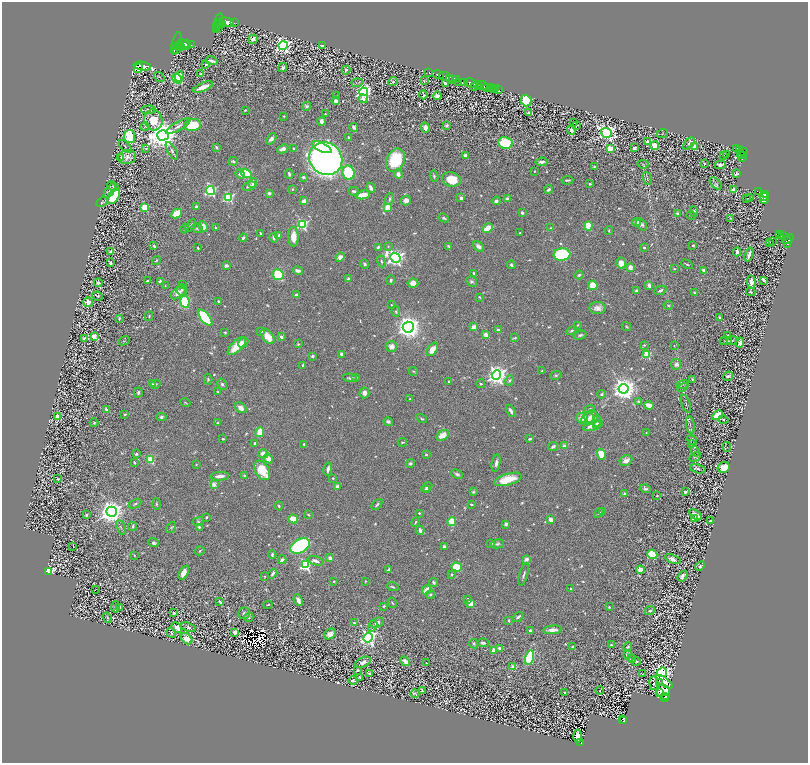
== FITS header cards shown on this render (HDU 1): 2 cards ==
NAXIS1  =                 1612
NAXIS2  =                 1521

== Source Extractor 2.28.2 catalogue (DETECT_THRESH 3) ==
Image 1612 x 1521 px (HDU 1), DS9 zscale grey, zoomed out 1/2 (1 PNG px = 2 x 2 image px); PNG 810 x 765 px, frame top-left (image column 1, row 1521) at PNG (2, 2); each listed source drawn as its Kron ellipse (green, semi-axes under 4 px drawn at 4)
Background 0.625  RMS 0.019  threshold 0.0571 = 3 sigma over >= 5 px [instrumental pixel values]
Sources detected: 1190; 134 cannot appear on this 1/2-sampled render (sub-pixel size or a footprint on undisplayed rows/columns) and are neither listed nor drawn; of the other 1056, the 500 brightest by FLUX_AUTO listed and drawn (556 fainter detections omitted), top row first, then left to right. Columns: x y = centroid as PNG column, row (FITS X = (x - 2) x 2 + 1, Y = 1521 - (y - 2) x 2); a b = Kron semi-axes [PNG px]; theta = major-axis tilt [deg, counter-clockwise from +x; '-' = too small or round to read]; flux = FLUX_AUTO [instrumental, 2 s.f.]
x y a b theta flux
218 22 9 2 72 1800
226 22 8 4 -10 2600
234 23 2 1 - 82
220 25 4 2 - 96
222 25 4 3 - 840
219 28 2 1 - 140
217 30 3 3 - 360
253 39 5 4 - 14
176 43 12 3 74 2300
184 44 7 3 -43 1600
187 44 4 2 - 930
192 45 2 1 - 70
322 45 3 2 - 20
178 46 4 2 - 550
180 46 5 3 - 810
283 46 4 4 - 1300
176 50 2 2 - 130
211 61 6 2 -13 12
206 64 3 2 - 5.6
142 66 9 4 -11 2400
283 67 5 3 - 8.9
138 68 5 3 - 810
346 70 4 2 - 5.5
429 72 2 1 - 24
201 74 3 2 - 7.1
438 75 6 2 -16 1400
179 76 5 4 - 87
444 76 5 2 - 1100
159 77 6 2 -37 4.3
449 78 4 2 - 270
177 79 5 4 - 240
457 79 3 2 - 140
453 80 4 2 - 240
424 81 2 2 - 4
393 82 5 4 - 5.7
464 82 4 3 - 500
357 83 5 3 - 5
445 83 3 2 - 7
459 83 2 2 - 130
471 83 6 2 -18 1600
478 84 2 2 - 290
482 85 5 2 - 720
475 86 2 1 - 130
203 87 10 3 23 44
487 87 3 1 - 41
491 88 3 2 - 160
493 89 2 1 - 9.1
496 89 2 1 - 46
498 89 2 1 - 27
364 92 4 4 - 1100
423 95 4 2 - 6.7
336 96 2 2 - 7
437 96 4 3 - 14
363 99 4 2 - 29
336 101 4 4 - 16
526 101 6 5 - 180
307 106 4 4 - 6.6
149 110 7 4 2 14
245 110 3 2 - 4
529 112 3 2 - 6.4
325 114 2 2 - 3.6
284 116 4 3 - 3.9
153 120 10 9 - 95
321 121 4 4 - 19
573 123 3 2 - 4.8
193 125 8 6 6 190
446 125 4 3 - 8.4
576 125 3 2 - 3.8
178 126 14 4 28 17
145 127 5 3 - 3.4
354 127 4 3 - 14
425 127 5 4 - 24
571 130 4 3 - 7.9
606 133 5 4 - 1400
662 134 6 2 21 3.6
163 135 6 5 - 7000
129 136 6 5 - 210
349 137 3 2 - 6.5
271 139 6 3 49 15
647 142 3 3 - 12
505 143 7 6 - 160
689 144 7 4 45 11
125 146 8 4 -45 8.9
654 146 4 4 - 54
216 147 3 2 - 6.1
322 147 10 4 -26 230
694 147 3 3 - 37
294 148 3 3 - 5.7
610 148 4 3 - 71
634 148 4 3 - 15
737 148 2 1 - 110
146 149 4 3 - 3.5
283 149 6 4 26 18
739 149 4 2 - 170
172 151 10 3 -60 11
743 151 3 2 - 370
741 153 4 2 - 130
727 154 2 1 - 7.2
465 155 3 3 - 17
723 155 2 1 - 13
742 155 3 2 - 110
121 157 3 2 - 4.3
127 157 9 7 9 19
742 157 5 2 - 100
326 159 17 16 - 3300
396 160 12 9 67 190
233 161 5 3 - 6.1
541 162 6 3 7 13
643 164 5 4 - 4.6
705 164 3 3 - 7.3
720 165 5 4 - 19
594 166 3 3 - 4.4
535 171 2 2 - 3.5
246 173 6 4 -33 160
349 173 7 6 - 270
240 174 5 4 - 16
289 174 4 2 - 7.9
398 174 5 4 - 21
737 174 4 2 - 6
434 176 5 3 - 6.2
303 177 4 3 - 6.2
647 178 7 3 -74 6.1
451 179 9 7 -12 73
567 180 6 2 5 7
253 183 5 3 - 21
590 184 3 3 - 6.7
716 184 7 4 -47 6.8
113 186 6 3 -25 4.2
249 186 7 4 19 11
371 188 5 3 - 14
292 189 2 2 - 4.1
549 189 4 3 - 11
733 190 4 3 - 20
110 191 9 3 55 9.7
210 191 4 4 - 500
354 191 5 3 - 8.1
759 192 3 2 - 130
269 193 3 2 - 7.8
765 194 3 2 - 160
363 195 7 4 10 55
114 196 9 5 59 170
229 197 4 3 - 440
763 197 3 2 - 61
461 198 2 2 - 36
507 198 2 2 - 27
749 198 2 1 - 7.8
764 198 6 2 89 170
389 199 6 4 72 7.8
746 199 2 1 - 11
304 201 4 3 - 28
406 201 5 5 - 23
496 201 4 4 - 13
102 202 6 3 29 3.5
196 206 4 3 - 5.4
387 207 4 4 - 37
144 208 3 3 - 160
694 212 5 4 - 6.9
177 213 6 4 28 72
522 213 3 3 - 8.6
678 214 2 2 - 45
691 215 4 3 - 5.9
444 218 5 3 - 6.3
731 218 3 2 - 3.9
636 222 4 4 - 24
302 224 4 4 - 470
191 225 7 3 58 6.2
642 225 6 4 -51 11
203 226 6 4 -66 40
588 226 4 3 - 72
185 228 5 3 - 6.5
197 228 6 4 -17 6.5
216 228 4 2 - 4.4
487 228 6 3 28 71
551 228 2 2 - 4.7
609 231 4 3 - 4.8
260 233 3 2 - 3.8
520 233 2 2 - 4.7
279 235 3 3 - 8.8
780 235 2 1 - 23
782 236 2 1 - 99
293 237 10 5 -89 51
785 237 2 1 - 140
243 238 4 3 - 8.9
274 238 5 3 - 11
788 239 6 3 34 240
769 242 2 1 - 12
772 242 2 2 - 11
787 242 6 3 -87 140
693 245 2 2 - 7.8
154 246 3 2 - 8.2
388 246 4 3 - 4
449 246 3 2 - 6.1
479 246 6 4 -37 17
378 247 3 2 - 5.3
644 247 2 2 - 10
198 248 3 2 - 5.7
111 251 3 3 - 9.2
737 252 4 2 - 16
749 254 7 3 72 19
562 255 8 6 4 360
340 257 5 4 - 20
395 258 5 4 - 1500
156 260 5 3 - 5.9
381 261 6 3 -70 6.1
111 263 3 2 - 14
621 263 5 4 - 37
365 264 4 3 - 8
687 264 6 3 -28 6.3
226 265 4 3 - 8.6
511 265 4 3 - 6.8
630 267 3 3 - 30
674 269 2 2 - 4.7
704 270 4 3 - 15
298 271 5 3 - 18
473 273 3 2 - 5.1
278 275 5 5 - 170
579 275 4 3 - 6
348 279 3 3 - 12
391 280 4 3 - 7.1
764 280 4 2 - 7.4
147 281 3 2 - 4.4
160 281 3 3 - 14
472 281 6 5 - 9.2
751 282 7 4 -85 25
98 283 4 3 - 9.7
413 283 5 4 - 26
165 285 4 2 - 3.4
183 285 4 3 - 4.8
593 285 5 4 - 59
649 285 4 3 - 19
182 290 6 5 - 11
636 290 4 3 - 7.8
660 290 6 3 23 11
751 292 5 3 - 5.5
178 293 8 5 39 37
694 293 4 3 - 4.4
296 295 4 3 - 14
98 296 5 3 - 10
479 297 3 2 - 4.2
218 301 2 2 - 8
88 302 5 4 - 33
185 302 6 4 -80 190
391 305 2 2 - 3.5
668 305 4 4 - 5.6
598 308 8 6 2 23
396 312 5 4 - 7.7
149 316 5 3 - 4.7
720 317 2 2 - 4.9
119 318 3 2 - 5.9
205 318 10 4 -52 280
578 325 4 3 - 4
626 326 5 3 - 3.6
408 327 5 5 - 3100
474 327 3 3 - 30
498 330 2 2 - 31
261 331 3 2 - 7.2
571 331 5 3 - 6.4
225 332 2 2 - 3.6
486 335 3 3 - 32
580 335 6 4 17 8.1
94 336 4 3 - 110
268 336 9 5 -51 52
728 336 3 2 - 9
281 337 2 2 - 34
84 338 4 2 - 6.2
514 338 4 2 - 4.7
732 340 5 3 - 5.2
124 341 6 2 33 3.5
726 341 6 2 0 4.6
243 342 5 4 - 19
740 343 5 3 - 17
298 344 3 3 - 4.3
644 345 2 2 - 6.5
674 345 3 3 - 3.6
237 346 12 5 44 74
391 346 6 5 - 23
432 349 7 4 54 45
342 354 4 3 - 12
647 355 3 3 - 180
312 356 3 3 - 9.4
676 364 5 5 - 19
303 366 4 2 - 4.7
413 371 4 2 - 3.5
542 371 3 2 - 6.1
496 375 5 4 - 2400
556 375 6 4 14 6.3
728 376 5 3 - 9.8
356 377 2 2 - 11
350 378 6 3 -5 9
208 379 5 3 - 5.5
509 380 5 3 - 7.1
692 380 3 2 - 5
449 381 3 2 - 3.7
152 384 3 3 - 3.9
156 384 5 3 - 5.1
222 384 6 4 -60 9.3
481 384 4 3 - 3.9
682 384 6 3 20 5.5
682 388 6 4 30 5.4
624 389 5 5 - 4000
217 392 3 3 - 4.5
138 393 5 4 - 8.5
364 393 5 5 - 19
601 394 4 3 - 5.6
410 399 2 2 - 5.9
639 402 4 3 - 11
185 403 5 3 - 3.8
686 404 9 2 -70 6.2
649 405 5 3 - 36
241 408 6 4 -38 25
106 409 4 2 - 6.7
590 409 5 3 - 9.3
511 411 6 3 -61 15
125 414 4 2 - 5.3
718 415 6 4 33 91
58 416 3 3 - 87
161 417 5 4 - 7.2
591 417 7 7 - 30
582 418 6 5 - 34
422 419 5 3 - 4.8
588 419 7 5 37 33
723 420 5 2 - 3.9
597 421 6 4 77 7.4
388 422 5 4 - 10
94 423 4 3 - 5.6
217 423 2 2 - 3.6
597 424 3 3 - 8.8
690 425 8 2 -81 4.6
593 426 10 4 16 37
260 432 5 3 - 76
646 432 2 2 - 4.7
443 435 7 4 30 42
223 439 2 2 - 4.5
530 439 4 2 - 6.7
692 440 5 3 - 5.1
402 442 4 3 - 4.8
255 443 4 3 - 6.6
304 444 3 2 - 4.9
692 444 4 3 - 4.8
553 446 5 3 - 10
564 446 4 4 - 13
727 447 5 3 - 3.6
695 451 5 2 - 3.9
136 454 3 3 - 7.2
263 454 5 4 - 27
601 454 5 4 - 120
426 455 2 2 - 7.8
695 457 6 3 29 4
268 459 5 4 - 34
151 460 4 3 - 100
626 460 6 5 - 24
134 463 3 2 - 6
496 463 9 3 80 15
410 464 4 4 - 7.7
196 465 2 2 - 3.9
724 467 6 5 - 86
328 469 7 3 79 14
698 469 8 2 -14 6.9
262 470 10 6 -58 120
457 474 6 3 -25 9.5
244 475 4 3 - 3.8
220 476 9 3 3 28
333 478 2 2 - 4.5
58 479 3 2 - 4.3
508 479 14 5 17 96
214 484 2 2 - 67
337 486 3 3 - 22
427 487 6 3 30 7.8
645 489 5 4 - 8.3
426 490 3 3 - 14
473 492 4 3 - 5.7
685 492 2 2 - 28
625 494 4 3 - 10
657 496 2 2 - 4.1
135 504 7 3 29 5.1
156 504 6 3 -86 4.8
377 504 6 3 46 8.3
471 504 3 2 - 4.9
279 506 4 3 - 4.9
602 511 2 2 - 6.9
111 512 5 5 - 4300
419 513 3 2 - 3.9
599 513 5 2 - 5
86 515 2 2 - 17
308 515 3 2 - 4.9
696 515 7 3 -34 28
207 517 3 2 - 4.1
293 519 5 3 - 81
550 519 4 3 - 22
694 519 3 3 - 19
452 521 4 4 - 84
710 521 2 2 - 9.2
198 522 6 4 8 6.6
416 522 5 2 - 3.6
506 524 3 3 - 11
133 526 4 3 - 7.1
121 527 8 3 -69 5.4
171 527 6 4 54 6.8
199 527 4 3 - 4.9
420 530 4 3 - 19
154 543 5 4 - 10
491 544 3 2 - 6.9
498 544 7 3 12 7.8
73 546 2 1 - 35
300 546 10 7 28 500
444 547 3 3 - 11
200 551 5 2 - 4.7
652 554 5 4 - 150
134 555 2 2 - 6.2
272 555 4 2 - 7.3
330 558 3 3 - 18
526 559 2 2 - 59
673 559 8 4 -20 20
282 560 4 3 - 15
316 561 8 3 -19 21
305 565 4 4 - 540
700 566 5 4 - 7.9
457 567 5 4 - 120
388 570 4 2 - 15
640 570 4 4 - 26
49 572 3 2 - 430
184 573 8 4 61 34
273 574 5 2 - 8.7
452 574 3 3 - 4.5
524 574 11 3 74 8.9
264 576 3 2 - 4.1
682 576 6 3 56 13
334 581 2 2 - 4
365 581 3 2 - 3.6
434 582 4 3 - 7.5
392 587 6 2 -15 5.3
571 589 2 2 - 11
95 590 2 1 - 21
427 590 5 3 - 50
430 594 4 4 - 5.9
468 599 2 2 - 12
298 600 6 4 -67 21
220 602 4 2 - 6.6
392 603 5 3 - 3.9
471 603 4 3 - 67
268 605 4 2 - 3.9
384 606 3 3 - 5.1
115 607 6 4 85 5.2
119 607 2 2 - 7.3
609 607 2 2 - 6.4
650 611 5 3 - 4.6
174 613 3 2 - 5.4
244 613 6 5 - 11
249 617 5 3 - 5.9
518 617 6 3 35 9.1
107 618 6 4 -54 8.5
509 620 3 3 - 5.4
354 623 2 2 - 5.4
377 623 7 4 18 19
373 626 6 3 56 6.1
188 627 8 4 -22 8.8
177 628 6 3 -49 25
530 630 3 2 - 9.4
552 630 9 3 5 26
235 632 4 3 - 19
171 633 6 2 -56 8.3
330 634 6 5 - 27
368 638 5 4 - 1500
187 639 6 4 -43 36
483 643 6 3 -4 11
474 644 5 3 - 6.5
611 645 4 2 - 3.8
572 647 2 2 - 3.8
628 647 4 3 - 6.7
499 648 3 3 - 12
494 650 4 3 - 22
627 654 3 2 - 7.8
529 657 7 4 75 270
632 659 4 3 - 4.1
405 661 5 3 - 25
636 661 4 3 - 7.8
363 662 8 4 26 22
426 663 2 2 - 4.1
513 667 3 2 - 86
358 670 4 2 - 7.8
662 672 5 5 - 1300
369 673 3 2 - 4.5
642 673 2 1 - 7.8
360 677 3 2 - 4.7
353 680 5 2 - 4.6
664 682 10 4 -35 13
654 683 7 4 -90 8.4
659 683 4 2 - 4.5
600 690 4 2 - 3.7
422 691 3 2 - 4.1
564 692 2 2 - 9.5
664 692 8 6 -67 140
415 693 4 2 - 3.9
660 693 2 1 - 8
664 697 4 1 - 44
666 699 2 1 - 47
622 719 4 2 - 9.9
624 721 2 2 - 77
578 736 6 4 -87 62
581 742 4 2 - 120
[556 fainter detections neither listed nor drawn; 134 sub-pixel or undisplayed-footprint detections neither listed nor drawn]